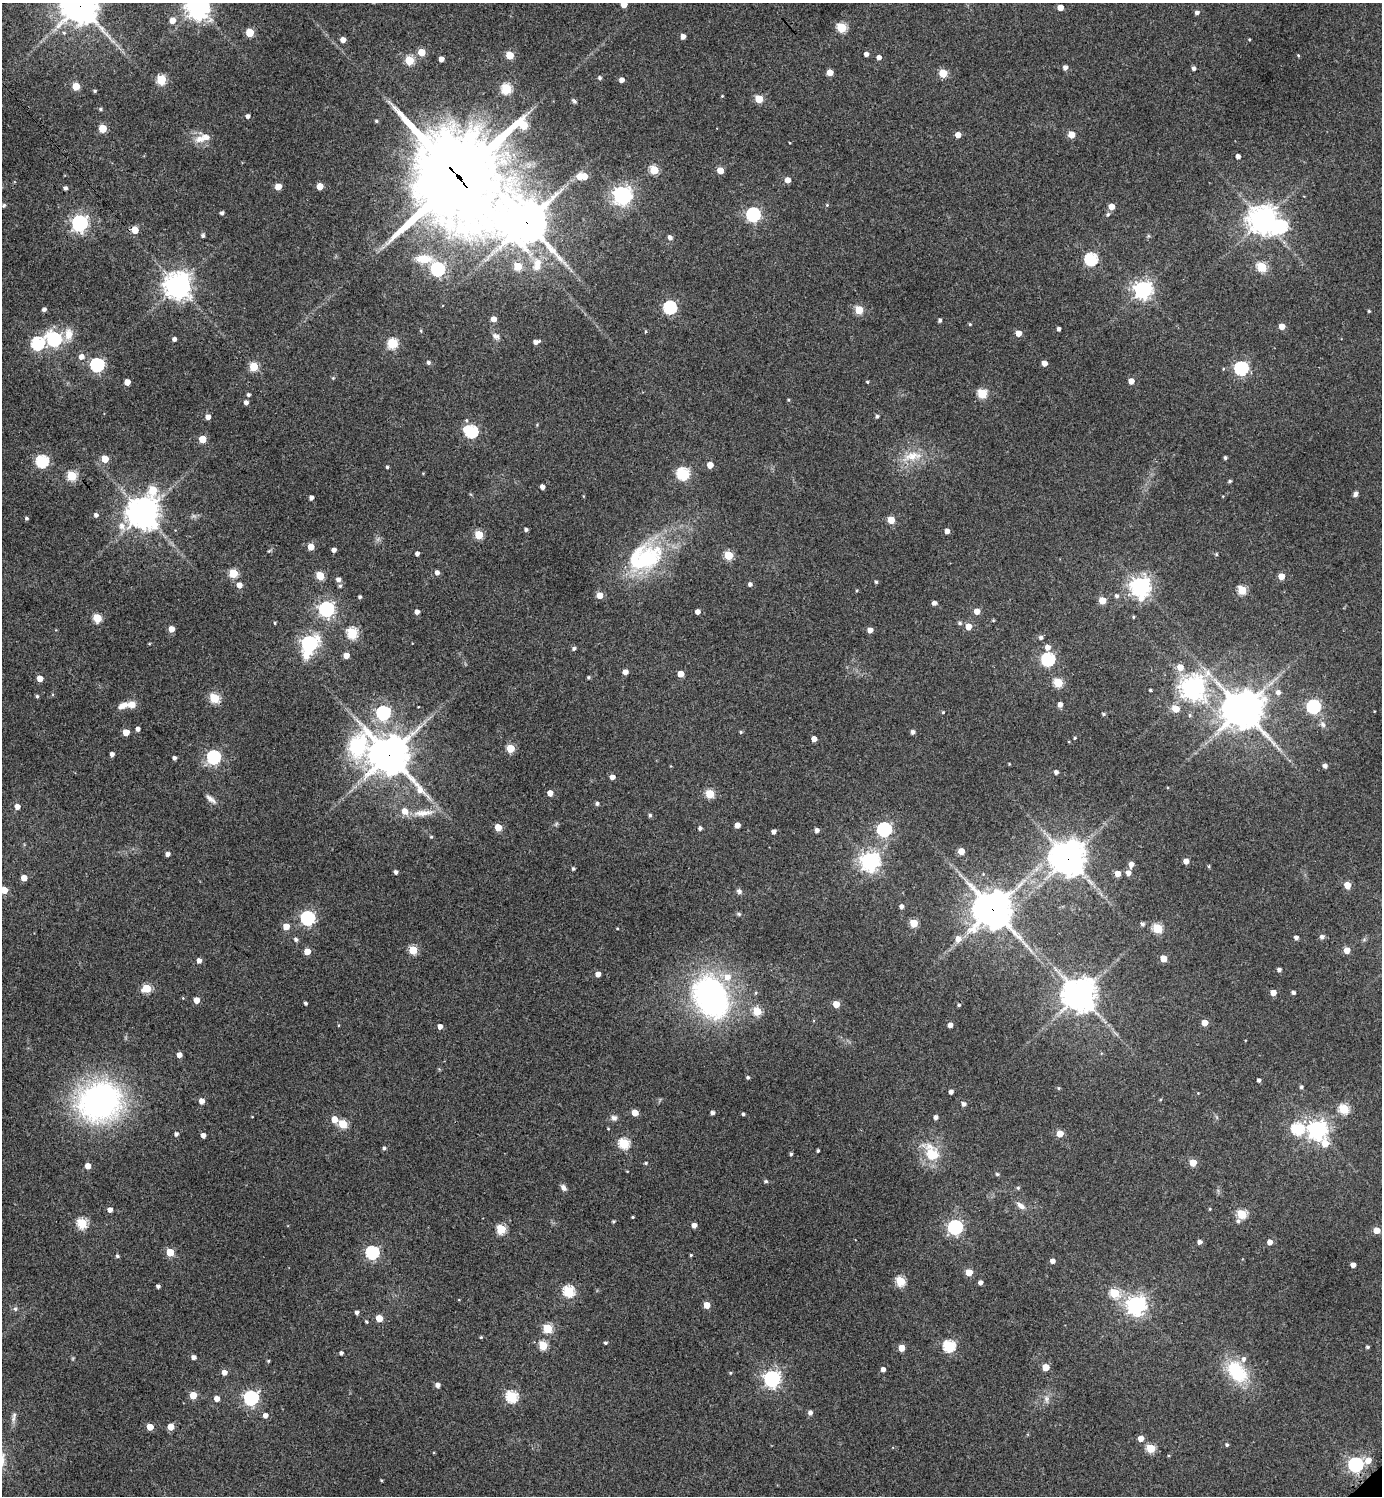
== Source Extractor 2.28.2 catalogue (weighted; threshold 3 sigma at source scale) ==
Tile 11 of 4 x 4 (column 3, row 3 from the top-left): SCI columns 3066-4445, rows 1501-2994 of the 5989 x 5991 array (HDU 1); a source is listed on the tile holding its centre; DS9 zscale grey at full resolution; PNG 1384 x 1498 px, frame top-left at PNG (2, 3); no overlay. Shown black and unused: <1% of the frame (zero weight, under 3 of 4 exposures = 1% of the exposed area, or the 3 px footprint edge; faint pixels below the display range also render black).
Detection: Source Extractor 2.28.2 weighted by HDU 2 'WHT'; one run over the whole footprint, this tile lists its part. Background 0.0624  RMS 0.0053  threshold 0.024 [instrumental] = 3 sigma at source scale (4.5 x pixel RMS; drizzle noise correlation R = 1.50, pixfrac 1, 0.05/0.05 arcsec/px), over >= 5 px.
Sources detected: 383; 2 inside a brighter object's white glare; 1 long thin detection or spike segment (spike, bleed or trail) — not listed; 7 inside a brighter listed object's ellipse — not listed separately; the other 373 listed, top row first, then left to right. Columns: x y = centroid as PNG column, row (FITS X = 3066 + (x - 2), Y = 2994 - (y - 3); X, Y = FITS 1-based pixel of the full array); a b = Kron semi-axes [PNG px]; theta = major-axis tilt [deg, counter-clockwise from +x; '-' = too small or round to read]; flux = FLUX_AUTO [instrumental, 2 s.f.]
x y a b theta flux
624 4 4 4 - 7.9
80 6 12 11 - 1100
198 8 7 7 - 510
1060 8 4 4 - 6.1
1197 13 5 4 - 1.6
173 20 5 5 - 5.5
842 28 5 5 - 34
250 32 5 5 - 19
683 36 4 4 - 3.1
1249 39 3 3 - 0.46
343 40 5 4 - 3.8
421 52 5 5 - 11
866 54 4 4 - 2.2
510 55 5 5 - 15
1298 55 4 3 - 0.54
879 57 5 4 - 2.4
441 59 4 4 - 3.4
409 60 5 5 - 25
1065 68 5 4 - 2.4
1194 68 4 4 - 1.7
830 72 5 4 - 5.7
943 73 5 5 - 19
600 78 4 4 - 1.2
161 80 5 5 - 33
622 80 4 4 - 3.5
76 86 5 5 - 13
506 89 5 5 - 39
95 91 5 4 - 0.76
722 96 4 3 - 0.43
759 99 5 5 - 17
574 101 7 4 -44 0.93
101 109 5 4 - 0.83
247 116 4 4 - 1.7
376 121 5 4 - 0.82
103 128 5 5 - 18
958 135 5 4 - 4.4
1071 135 5 5 - 8.7
199 139 14 10 4 5.2
1238 156 4 4 - 2.5
654 170 5 5 - 23
720 171 5 4 - 9.3
584 176 5 5 - 8.5
458 177 36 33 -51 7900
580 177 6 5 - 5.9
788 180 4 4 - 5
278 186 5 5 - 8.6
320 186 5 4 - 8.8
65 188 4 3 - 1.3
622 195 8 7 - 250
4 205 5 4 - 1.1
827 205 5 4 - 0.58
1111 207 5 4 - 6.2
222 213 4 4 - 1.3
753 214 6 6 - 100
1108 214 6 5 - 1.1
1263 220 10 10 - 540
526 222 13 12 - 1500
79 223 6 6 - 200
135 230 5 5 - 9.1
203 235 4 4 - 1.2
670 237 5 4 - 1.9
424 259 22 10 -3 10
1091 259 6 6 - 65
538 263 12 11 - 5.3
565 263 12 3 -55 1.7
518 266 5 5 - 15
1262 267 5 5 - 31
437 269 6 6 - 100
178 285 8 8 - 560
1143 290 7 7 - 230
670 307 6 6 - 79
44 309 4 4 - 1.7
859 310 5 5 - 19
1369 311 3 3 - 0.62
493 319 4 4 - 4.5
940 320 4 4 - 1.2
970 324 4 3 - 0.57
1282 326 4 4 - 6.2
1059 329 4 3 - 1.5
421 331 5 3 - 0.53
646 331 4 4 - 0.59
1018 333 5 4 - 6.4
69 334 15 10 89 6.5
496 336 11 7 -20 2.1
54 339 7 6 - 100
174 339 4 4 - 1.9
536 342 6 4 18 2.9
37 343 6 6 - 73
392 343 5 5 - 38
81 357 6 5 - 3.3
428 363 5 5 - 1.4
1044 363 4 4 - 4.1
97 365 6 6 - 97
254 367 5 5 - 22
1241 368 6 6 - 97
333 378 4 4 - 0.54
1131 381 4 4 - 5.1
127 382 4 4 - 6
867 382 4 3 - 0.63
982 393 5 5 - 30
248 395 4 4 - 1.2
788 400 4 3 - 0.58
246 403 4 4 - 2.2
877 416 4 4 - 1.2
208 417 4 4 - 3.4
471 431 7 6 - 73
202 439 5 5 - 13
912 456 30 12 11 11
1225 457 4 4 - 1
105 459 5 5 - 12
42 461 6 6 - 67
710 465 5 4 - 5.9
387 467 3 3 - 0.92
683 474 6 6 - 66
72 476 5 5 - 35
1230 481 4 3 - 0.88
542 487 4 4 - 2.5
153 490 8 6 -87 21
1355 494 6 5 - 1.6
583 496 5 3 - 0.41
311 498 4 4 - 2.2
143 513 10 9 - 890
96 515 5 5 - 1.6
26 518 4 4 - 0.87
891 520 5 5 - 12
122 526 10 8 -58 4
526 529 4 3 - 1.2
947 531 4 4 - 3.2
479 535 5 5 - 21
311 547 5 4 - 8.3
334 550 4 4 - 2.6
417 554 4 3 - 1.6
1216 554 4 4 - 0.65
729 555 5 5 - 24
646 559 48 32 41 52
233 573 5 5 - 26
437 573 5 5 - 2.5
320 576 5 5 - 21
1281 576 4 4 - 7.1
338 580 5 5 - 2.3
876 582 4 3 - 0.89
750 584 4 4 - 1.7
239 585 5 5 - 3.5
340 586 5 4 - 0.93
1140 586 8 7 - 320
1242 590 5 5 - 24
856 591 4 3 - 0.51
600 595 5 5 - 6.9
1117 596 5 5 - 1.4
360 597 3 3 - 1.1
1102 600 5 5 - 12
934 603 4 4 - 2.3
326 609 6 6 - 160
977 611 5 5 - 5.5
417 612 4 4 - 2.7
697 612 4 4 - 3.1
1133 617 4 3 - 0.61
97 618 5 5 - 25
993 620 5 3 - 0.47
275 623 3 3 - 0.5
960 623 6 4 -33 1
968 626 5 4 - 7.9
171 629 4 4 - 5.9
870 630 4 4 - 4
352 633 5 5 - 44
1041 638 5 5 - 1.5
309 644 8 6 67 170
1047 647 6 6 - 3.2
574 648 5 4 - 1.1
346 655 4 4 - 4.9
1048 659 7 6 - 79
1180 667 5 5 - 6.4
625 672 4 4 - 3.4
680 674 4 4 - 6.4
588 677 4 4 - 0.71
40 678 5 4 - 6.3
1058 683 5 5 - 27
1193 688 8 8 - 510
1150 690 3 3 - 0.66
1278 692 6 6 - 2.4
37 696 4 4 - 0.76
214 698 5 5 - 33
1060 704 5 4 - 2.9
123 706 13 7 25 4.2
1313 707 6 6 - 90
1176 709 5 5 - 9.4
1242 709 13 12 - 1300
943 712 4 3 - 0.56
383 713 6 6 - 86
1103 714 5 4 - 0.84
1190 715 6 5 - 0.82
1323 724 9 7 -57 2
138 729 4 4 - 2
126 732 5 4 - 7.6
741 732 5 4 - 0.7
913 732 4 4 - 1.7
1075 738 4 3 - 0.57
814 739 4 4 - 4.5
357 746 19 13 66 54
510 748 5 5 - 18
112 754 4 4 - 2.3
389 755 14 11 -46 1600
214 757 6 6 - 89
174 758 4 3 - 1.6
1009 764 4 3 - 0.42
1325 766 4 4 - 2
1056 772 4 4 - 1.9
612 777 4 4 - 3.2
550 793 4 4 - 4.9
710 794 5 5 - 24
211 799 17 6 -40 2.5
597 804 5 4 - 1.2
17 806 4 4 - 3.8
423 813 34 9 5 8.7
650 815 4 4 - 1
556 824 6 4 72 0.73
737 825 4 4 - 4.3
498 827 5 4 - 13
700 828 4 4 - 1.4
884 829 6 6 - 100
817 830 4 4 - 2
774 832 4 4 - 2.1
431 837 4 4 - 0.64
961 851 5 4 - 7.6
167 854 4 4 - 2.2
1068 858 11 10 - 1100
870 861 7 7 - 280
1186 861 4 4 - 4.9
1131 864 5 5 - 3.6
1209 866 5 3 - 0.51
573 869 4 4 - 0.91
396 872 4 3 - 1.6
1128 873 5 5 - 3.5
1118 874 5 5 - 5.2
24 878 4 4 - 6.3
1347 885 5 4 - 8.7
4 890 5 5 - 10
739 891 8 6 -43 1.4
901 906 4 4 - 1.9
992 909 13 12 - 1200
739 914 6 5 - 0.91
307 918 6 6 - 110
914 923 5 5 - 17
1142 924 4 4 - 1.3
286 927 5 5 - 6.6
617 928 3 3 - 0.45
1157 928 5 5 - 28
1322 937 6 5 - 2
1296 938 4 4 - 2
296 939 5 5 - 1.3
958 939 7 6 - 4
413 950 5 5 - 24
1347 950 5 5 - 6.4
307 951 5 4 - 8.8
1163 958 5 5 - 9.9
199 961 4 4 - 2.8
1279 970 4 4 - 1.7
598 974 4 4 - 3.6
147 988 5 5 - 23
1273 993 4 4 - 5.3
1293 993 4 4 - 1.4
1079 995 10 10 - 920
711 997 43 32 -63 130
196 1000 4 4 - 6.3
306 1003 3 3 - 1.1
836 1004 5 4 - 9.2
959 1005 4 4 - 0.86
757 1011 5 5 - 19
1205 1023 5 4 - 6.8
338 1025 4 3 - 0.43
950 1025 4 4 - 3.1
440 1026 4 4 - 3.3
179 1055 4 4 - 3.5
748 1077 4 4 - 1
1259 1080 4 3 - 1.4
1301 1087 5 5 - 0.98
1058 1088 5 4 - 0.62
951 1092 4 4 - 2.1
1198 1093 3 3 - 0.36
100 1101 43 37 23 150
202 1101 5 4 - 4.3
964 1104 5 4 - 1.8
1344 1109 5 5 - 30
635 1113 5 4 - 7.9
712 1113 4 4 - 1.7
743 1114 3 3 - 0.88
936 1117 5 4 - 1.9
614 1118 9 7 -17 1.9
334 1119 5 5 - 8.2
343 1124 5 5 - 22
1297 1129 6 6 - 52
1317 1130 7 7 - 300
176 1134 4 4 - 1.4
1060 1134 5 4 - 9.8
203 1135 4 4 - 2.9
624 1143 5 5 - 44
1325 1143 8 7 - 7.8
384 1148 5 4 - 0.99
818 1151 3 3 - 0.82
931 1152 26 16 -87 14
791 1154 4 3 - 0.96
646 1163 4 4 - 0.68
1193 1163 5 5 - 12
88 1166 4 4 - 5.9
997 1174 6 4 -44 0.69
766 1181 5 4 - 0.91
563 1188 8 6 -53 2
1018 1188 5 5 - 0.83
1021 1206 12 7 -38 3.1
1210 1209 4 3 - 0.52
110 1210 4 4 - 2.9
1242 1214 5 5 - 29
633 1217 3 2 - 0.62
614 1221 3 3 - 0.75
1238 1221 6 5 - 1.2
82 1223 5 5 - 40
694 1225 4 4 - 3.1
955 1227 6 6 - 130
501 1229 5 5 - 30
1377 1230 5 4 - 7.4
1200 1242 4 4 - 2.1
1270 1242 4 4 - 3.9
170 1252 5 5 - 16
372 1252 6 6 - 75
691 1255 3 3 - 0.65
117 1256 5 4 - 0.98
1052 1261 4 4 - 2.8
1353 1265 4 4 - 3.1
969 1272 5 4 - 11
901 1281 5 5 - 29
980 1283 4 4 - 2.3
158 1286 4 3 - 1.4
568 1291 6 5 - 49
1114 1293 5 5 - 29
707 1305 5 4 - 7.1
1136 1305 7 7 - 290
15 1309 6 5 - 1
357 1312 4 4 - 1.7
379 1318 5 5 - 10
366 1321 4 3 - 0.76
548 1328 5 5 - 27
481 1337 3 3 - 0.59
605 1343 4 3 - 0.92
543 1345 5 5 - 24
949 1346 6 5 - 62
1368 1347 4 3 - 0.87
901 1348 5 4 - 6.5
341 1353 4 4 - 1.5
193 1357 4 4 - 2.3
268 1361 3 3 - 0.62
1046 1367 5 5 - 10
883 1369 4 4 - 2.5
224 1372 5 5 - 3.4
1237 1372 34 21 -51 26
730 1373 4 4 - 0.59
772 1379 6 6 - 190
438 1385 5 5 - 2.6
193 1395 5 5 - 13
512 1397 6 5 - 54
251 1398 6 6 - 120
217 1399 4 4 - 4.2
1046 1399 11 6 -85 2.2
810 1413 5 5 - 2.1
14 1415 7 6 - 1.3
265 1415 5 5 - 2.5
150 1427 5 4 - 8.5
171 1427 5 4 - 8.6
1141 1438 5 5 - 4.4
1227 1445 4 4 - 0.91
1150 1448 5 5 - 25
1368 1460 7 6 - 5.4
1356 1464 6 6 - 120
381 1480 4 3 - 0.52
Overlapping masked pixels (flux is a lower limit): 7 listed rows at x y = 80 6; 458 177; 526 222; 135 230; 389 755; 1068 858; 992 909
Isophote crosses this tile's border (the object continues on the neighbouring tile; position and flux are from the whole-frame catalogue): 4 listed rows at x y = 624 4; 80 6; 198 8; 4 890